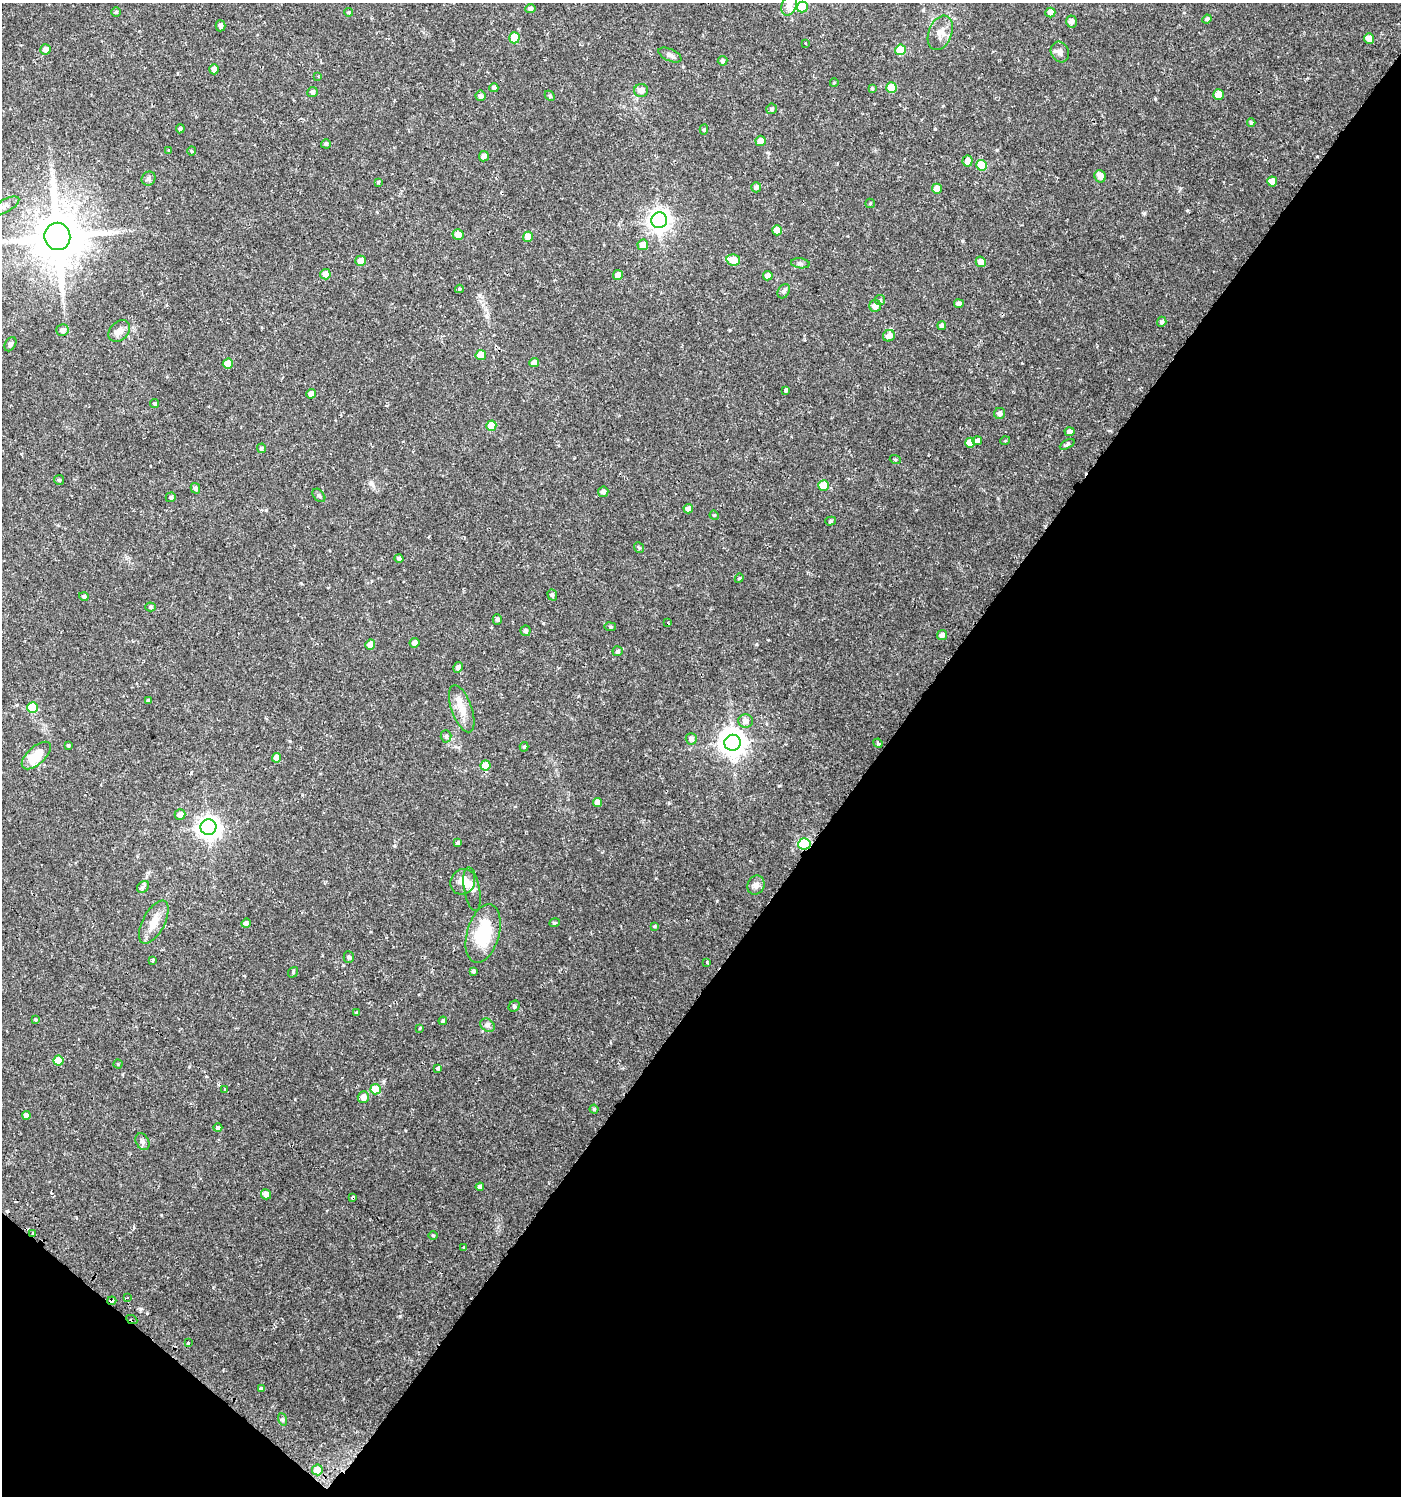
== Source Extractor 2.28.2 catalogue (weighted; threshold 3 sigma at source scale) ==
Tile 15 of 4 x 4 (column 3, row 4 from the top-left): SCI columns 3043-4441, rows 2-1495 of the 6033 x 6002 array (HDU 1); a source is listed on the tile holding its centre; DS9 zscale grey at full resolution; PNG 1403 x 1498 px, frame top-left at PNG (2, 3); each listed source drawn as its Kron ellipse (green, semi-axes under 4 px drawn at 4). Shown black and unused: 39% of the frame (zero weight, under 2 of 3 exposures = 1% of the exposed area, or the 3 px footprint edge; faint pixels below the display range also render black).
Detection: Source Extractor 2.28.2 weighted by HDU 2 'WHT'; one run over the whole footprint, this tile lists its part. Background 0.0256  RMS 0.0039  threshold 0.0174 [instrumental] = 3 sigma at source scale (4.5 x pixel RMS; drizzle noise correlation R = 1.50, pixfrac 1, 0.0396/0.0396 arcsec/px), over >= 5 px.
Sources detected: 175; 2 inside a brighter object's white glare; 1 cosmic-ray / hot-pixel residue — neither listed nor drawn; the other 172 listed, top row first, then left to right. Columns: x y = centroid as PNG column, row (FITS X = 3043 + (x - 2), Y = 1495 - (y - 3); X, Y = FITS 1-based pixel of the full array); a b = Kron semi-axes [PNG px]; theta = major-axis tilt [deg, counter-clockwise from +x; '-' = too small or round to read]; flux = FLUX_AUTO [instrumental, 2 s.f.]
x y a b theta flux
789 5 11 7 67 1.9
802 7 5 5 - 13
530 8 5 4 - 1.1
116 12 4 4 - 0.55
349 12 4 4 - 0.48
1050 12 5 5 - 2.6
1207 19 5 4 - 0.83
1071 22 6 5 - 1.5
220 26 5 5 - 1.1
940 33 18 11 69 3.6
514 38 5 5 - 11
1369 38 5 5 - 5
806 44 3 3 - 1.2
46 49 5 5 - 2.4
900 50 5 5 - 10
1060 52 10 9 - 1.6
670 55 12 6 -25 1.4
722 61 5 4 - 0.79
214 69 5 5 - 2.5
318 76 3 3 - 0.38
834 83 4 3 - 0.31
494 88 4 4 - 1.2
891 88 5 5 - 8.4
872 89 4 4 - 0.36
641 90 7 6 - 2.5
312 92 5 5 - 1
1218 95 5 5 - 4.6
481 96 5 5 - 1.3
550 96 6 4 -46 0.48
771 109 5 5 - 0.75
1251 123 4 4 - 0.49
180 129 4 4 - 0.75
704 129 5 4 - 0.56
760 141 5 5 - 3.2
326 144 5 4 - 0.69
169 150 3 3 - 4.5
192 151 4 4 - 0.53
484 156 5 4 - 1.8
968 161 5 5 - 2.7
982 165 5 5 - 10
1100 176 6 5 - 2.2
149 179 7 6 - 1.1
1272 181 5 5 - 4.4
378 182 3 3 - 0.45
756 187 5 5 - 1.3
937 189 5 5 - 3.2
870 203 5 4 - 0.43
4 206 16 6 29 2.2
659 220 8 7 - 250
777 230 5 5 - 4
458 234 5 5 - 3.6
57 236 14 13 - 2200
528 237 5 5 - 4.1
643 245 5 5 - 3.7
733 260 7 5 -11 6.7
360 261 5 5 - 3.6
981 262 5 5 - 3.1
800 263 9 5 -7 0.97
325 274 5 5 - 4.2
618 275 5 5 - 2.8
768 276 5 4 - 2.8
459 289 4 3 - 0.72
784 291 7 5 60 1
880 300 5 5 - 0.71
959 304 5 4 - 1.2
875 306 6 5 - 2.8
1162 322 5 4 - 0.93
942 326 4 4 - 1.1
62 330 6 6 - 1.7
119 331 12 9 44 2.8
889 336 6 5 - 2.5
10 344 8 5 59 0.88
481 355 5 5 - 7.7
534 363 5 4 - 3.2
228 364 5 5 - 5.5
785 390 4 3 - 3.2
311 394 5 4 - 2.3
155 403 4 4 - 0.47
1000 413 5 5 - 1.5
491 426 5 5 - 8.3
1070 432 5 4 - 1.4
977 441 5 4 - 1.1
1005 441 5 3 - 0.33
970 443 5 5 - 5.6
1067 444 8 3 27 0.7
261 448 5 4 - 0.65
895 459 5 3 - 0.39
59 480 5 5 - 0.6
824 485 5 5 - 7.3
195 488 5 4 - 1
603 492 5 5 - 1.3
319 495 8 5 -49 0.76
171 497 5 5 - 0.76
688 509 4 4 - 1.7
714 515 5 4 - 0.39
831 521 5 4 - 0.71
639 548 5 4 - 0.56
399 558 4 4 - 0.96
739 578 5 4 - 0.46
552 595 6 4 -70 0.76
84 596 5 4 - 0.92
151 607 5 4 - 0.7
497 619 5 4 - 0.68
668 623 3 2 - 0.31
610 627 6 3 -8 0.44
526 631 5 5 - 0.99
942 635 5 5 - 1.7
414 643 5 4 - 1.8
370 644 5 5 - 3.5
618 651 5 5 - 0.85
458 667 5 4 - 1.2
148 700 4 3 - 0.53
33 707 5 5 - 12
462 709 25 10 -70 5.4
746 721 7 7 - 2.3
446 736 6 5 - 0.77
691 739 6 5 - 1.6
732 743 8 8 - 370
878 743 5 4 - 0.56
68 745 4 3 - 0.56
524 747 5 4 - 0.58
36 756 18 9 42 10
277 758 5 4 - 3.9
485 765 5 5 - 5.3
597 802 4 4 - 2.7
180 814 5 5 - 2.3
208 827 8 7 - 260
458 843 4 3 - 0.9
804 844 6 5 - 41
463 882 13 12 - 4.8
756 885 10 8 64 1.9
143 887 7 5 43 0.81
472 889 22 8 -80 2.3
154 922 24 11 62 5.4
246 923 4 4 - 1.4
555 923 5 3 - 0.51
654 926 3 3 - 0.37
483 933 30 16 74 19
349 957 5 5 - 0.77
153 960 4 3 - 0.88
707 962 3 3 - 0.47
473 971 4 4 - 0.72
293 972 5 4 - 0.56
514 1006 6 5 - 0.58
357 1013 3 3 - 0.59
36 1020 4 4 - 0.51
443 1021 4 4 - 0.59
488 1025 8 6 -35 1.2
420 1028 3 2 - 0.28
58 1061 5 5 - 7.3
118 1064 4 4 - 0.37
438 1068 4 3 - 0.78
225 1089 3 3 - 1.3
376 1089 5 5 - 9.1
363 1097 6 5 - 2.5
594 1109 4 4 - 0.45
26 1115 4 4 - 1.5
218 1128 4 4 - 0.92
143 1142 9 6 -59 1.2
480 1187 4 4 - 1.5
266 1194 5 5 - 2.6
353 1198 4 3 - 2.3
33 1234 4 3 - 2
433 1235 5 3 - 0.4
464 1248 3 3 - 2.7
127 1298 4 3 - 1
112 1301 4 3 - 2.1
132 1320 6 2 -28 2
188 1343 3 3 - 0.82
261 1389 4 4 - 0.89
282 1419 6 4 -71 0.6
317 1470 5 5 - 4.4
Overlapping masked pixels (flux is a lower limit): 5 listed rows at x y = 804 844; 353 1198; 33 1234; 112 1301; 132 1320
Isophote crosses this tile's border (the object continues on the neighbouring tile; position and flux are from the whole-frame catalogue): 2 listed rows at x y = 4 206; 57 236
Unlisted compact peaks at least as high as the median listed source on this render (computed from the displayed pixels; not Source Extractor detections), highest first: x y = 1144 213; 400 1316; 935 129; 1155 99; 962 241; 1187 210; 266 510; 756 644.